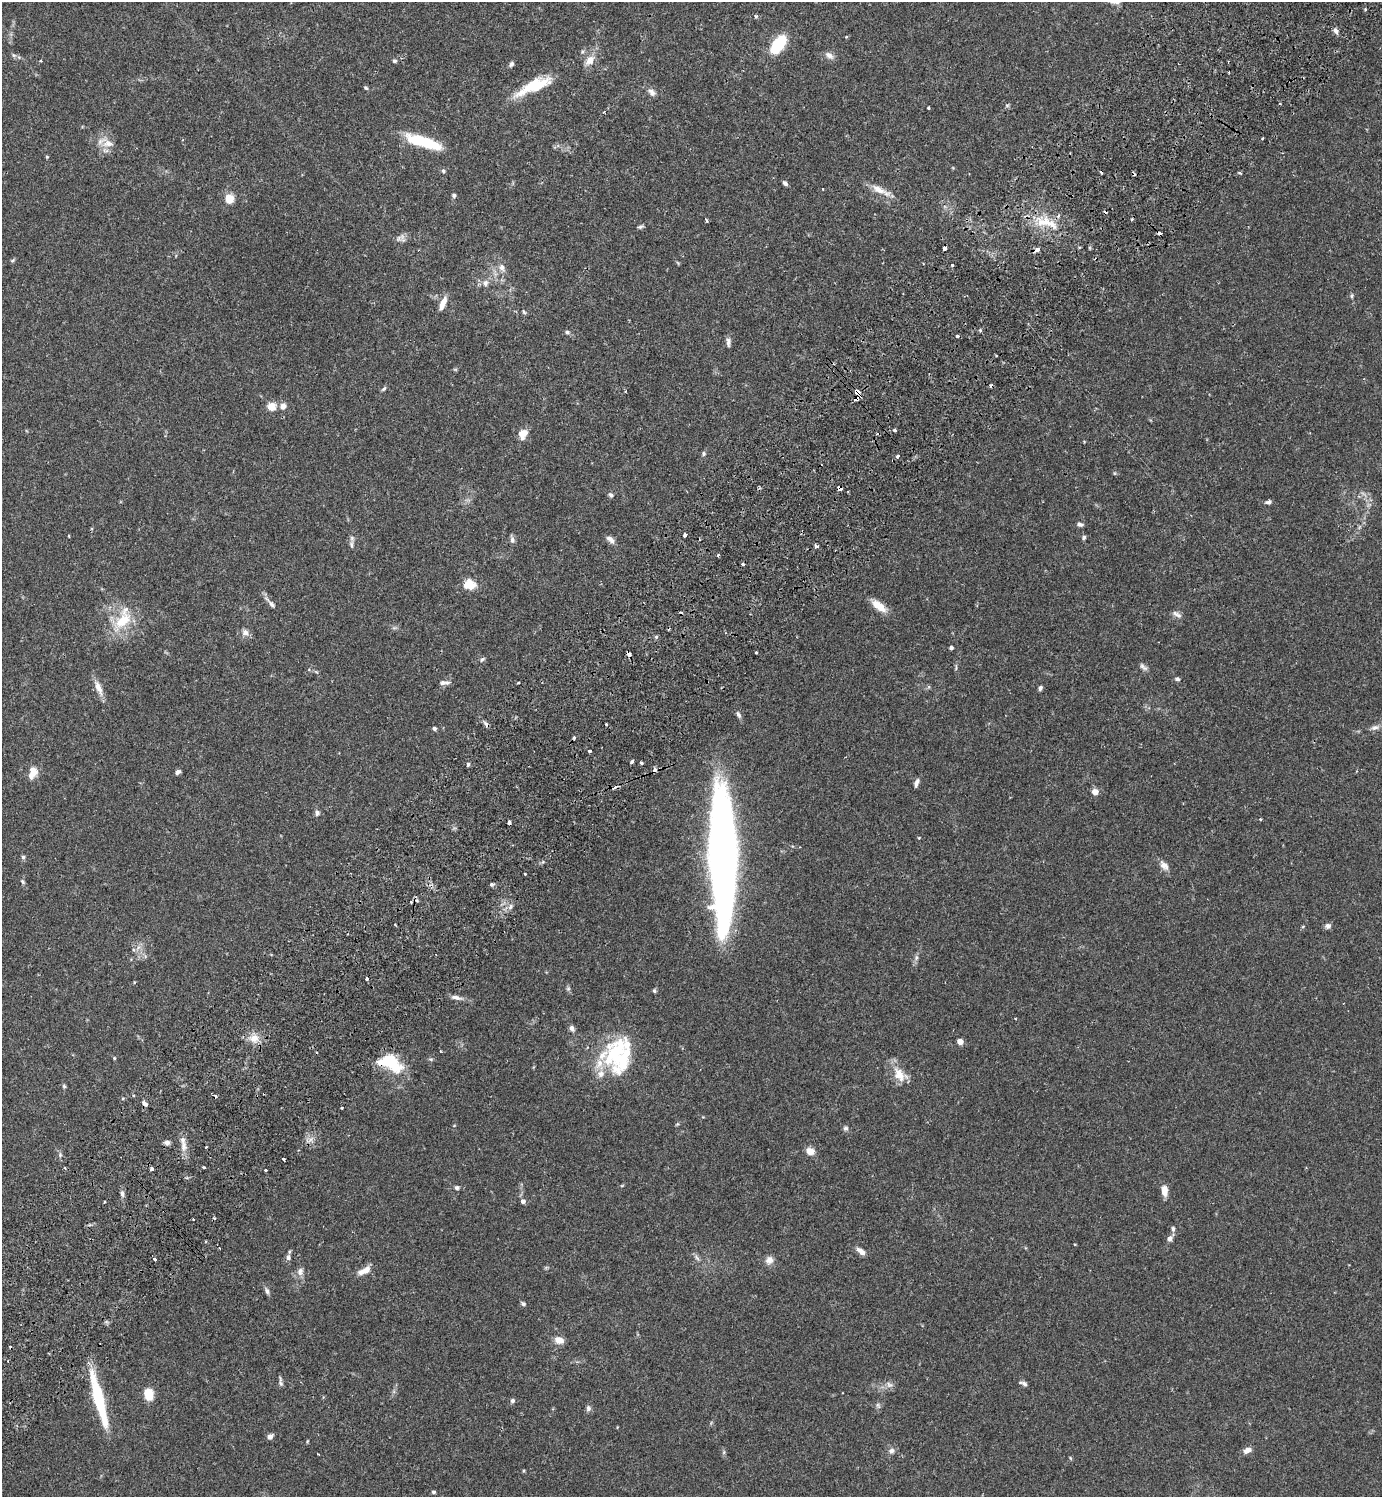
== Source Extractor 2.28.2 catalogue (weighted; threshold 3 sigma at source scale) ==
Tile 10 of 4 x 4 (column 2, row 3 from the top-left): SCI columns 1724-3103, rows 1539-3033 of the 6066 x 6070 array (HDU 1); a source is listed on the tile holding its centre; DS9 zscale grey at full resolution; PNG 1384 x 1499 px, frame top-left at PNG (2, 2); no overlay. Shown black and unused: <1% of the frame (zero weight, under 2 of 3 exposures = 3% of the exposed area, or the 3 px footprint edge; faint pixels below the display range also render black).
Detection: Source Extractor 2.28.2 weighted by HDU 2 'WHT'; one run over the whole footprint, this tile lists its part. Background 0.0889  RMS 0.0056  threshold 0.0254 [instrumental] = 3 sigma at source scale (4.5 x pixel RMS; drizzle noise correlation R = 1.50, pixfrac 1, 0.05/0.05 arcsec/px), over >= 5 px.
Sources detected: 213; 1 too faint to see at this stretch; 1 inside a brighter object's white glare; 20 cosmic-ray / hot-pixel residue — not listed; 8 inside a brighter listed object's ellipse — not listed separately; the other 183 listed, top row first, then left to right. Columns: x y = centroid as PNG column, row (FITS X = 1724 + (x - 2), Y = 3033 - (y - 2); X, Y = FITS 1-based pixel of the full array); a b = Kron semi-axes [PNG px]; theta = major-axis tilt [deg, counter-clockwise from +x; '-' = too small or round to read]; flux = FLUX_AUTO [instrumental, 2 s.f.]
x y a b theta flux
1365 9 5 3 - 0.56
755 16 5 4 - 0.94
1336 31 9 5 -63 1.9
846 37 4 3 - 0.64
778 45 22 11 54 21
14 55 6 5 - 1.1
829 55 13 7 -35 2.7
590 60 15 10 48 5.6
41 61 3 2 - 0.43
394 61 5 4 - 1.1
511 64 6 5 - 1.4
534 86 45 13 25 21
366 88 6 4 -32 0.83
652 92 11 8 -47 2.6
1007 105 6 4 -18 0.79
928 108 3 3 - 0.86
604 112 3 3 - 0.78
1262 138 3 2 - 0.62
425 142 38 10 -17 29
108 143 19 10 6 6.1
47 157 5 4 - 0.55
443 171 6 5 - 0.99
785 183 6 4 -45 1.4
822 189 2 2 - 0.48
880 190 30 8 -27 6.7
454 195 5 5 - 1.2
229 199 13 11 -80 5.8
706 221 6 3 -79 0.67
1044 222 25 15 -2 15
640 227 8 5 23 1.1
402 237 16 6 -82 2.2
944 248 4 3 - 4.9
1037 250 5 4 - 3
12 260 7 4 37 0.83
678 263 6 4 -47 0.58
952 265 3 3 - 2.1
502 268 12 8 -65 3.3
485 283 9 8 - 2.6
1352 296 6 5 - 0.91
443 303 16 6 68 5.3
524 312 7 4 -54 0.76
980 330 3 3 - 1.5
567 332 7 5 -23 1.2
728 342 12 6 -83 2
996 355 3 2 - 0.74
455 369 6 4 -18 0.6
384 389 8 4 44 0.97
625 391 3 3 - 0.56
857 392 6 3 -47 18
856 399 4 4 - 3.6
272 406 11 9 6 5.5
283 406 10 8 28 2.8
894 430 4 3 - 1.3
523 434 11 9 63 6.2
1084 442 4 3 - 0.42
704 454 6 5 - 0.98
897 456 4 3 - 2.5
1114 473 6 4 -90 0.65
840 489 4 4 - 4.9
611 495 7 6 - 1.4
1268 502 9 5 5 1.4
1080 524 8 5 -9 1.7
685 535 4 3 - 2.1
69 536 3 2 - 0.6
1084 537 6 5 - 0.97
512 539 11 5 -75 1.8
610 539 12 7 -40 2.6
351 544 12 6 -89 1.9
816 546 4 3 - 1.7
718 555 5 3 - 0.68
470 584 14 12 -22 8.9
271 604 13 6 -47 2.3
879 606 20 8 -37 8.1
1177 614 14 6 -32 2.2
123 621 36 17 42 19
245 633 11 9 -27 2.9
656 637 6 5 - 0.93
951 648 4 3 - 1.5
756 652 3 3 - 1.1
629 654 4 3 - 4.7
482 659 8 5 37 1.2
1143 667 12 5 -40 1.9
956 668 11 3 81 0.89
316 672 6 4 -20 0.74
1178 679 7 5 -22 1.4
444 683 14 6 1 2.2
518 683 3 2 - 0.75
98 688 24 7 -67 5
1040 688 5 4 - 1.5
738 715 10 5 -62 1.6
606 724 3 3 - 0.83
1375 727 12 7 14 2.6
434 728 5 4 - 1.1
575 737 3 3 - 1.6
589 751 4 3 - 1.9
632 761 4 3 - 2.7
641 763 3 3 - 0.95
468 764 5 4 - 1
178 772 6 5 - 1.7
31 776 22 9 52 3.9
916 783 10 4 69 2.2
1095 792 4 4 - 8.2
317 813 7 6 - 1.8
1260 819 4 3 - 0.59
509 823 4 4 - 4.3
919 838 4 3 - 0.44
722 855 117 20 -89 470
23 857 6 5 - 1.1
1164 865 14 8 -49 3.9
525 874 3 2 - 1.3
23 882 8 5 -55 1
491 884 5 5 - 1
411 902 4 4 - 0.77
510 907 8 3 71 1.2
395 925 3 2 - 0.51
1328 926 7 6 - 2
916 958 8 6 75 1.7
367 978 3 3 - 1
134 982 4 3 - 0.45
568 989 6 5 - 0.96
654 991 5 5 - 0.93
457 998 17 5 -12 3
572 1028 8 6 -64 1.9
254 1038 11 10 - 6.5
960 1042 4 4 - 8
615 1054 50 24 58 38
114 1058 4 4 - 0.57
431 1059 6 5 - 0.85
390 1063 30 16 -23 23
900 1075 23 15 -48 9.2
64 1086 6 5 - 0.8
145 1104 8 5 -47 1.6
342 1108 3 2 - 0.53
454 1126 5 3 - 0.39
845 1128 7 7 - 1.4
167 1142 6 5 - 2.2
184 1146 14 8 -88 4.5
206 1147 3 3 - 0.71
810 1151 9 8 - 4.8
60 1155 7 5 -72 1.2
283 1159 3 3 - 2
203 1167 3 2 - 0.82
65 1168 4 2 - 0.48
152 1169 4 4 - 1.7
266 1170 3 3 - 1.1
622 1185 6 3 19 0.53
457 1187 6 5 - 1.1
1164 1191 12 7 -86 5.1
122 1194 9 5 -81 1.7
523 1201 4 4 - 2.5
105 1202 3 2 - 1.2
193 1219 2 2 - 0.74
1173 1229 7 5 -89 1.2
1170 1238 9 6 51 2.6
1075 1244 4 2 - 0.43
861 1251 11 6 -41 3.6
288 1257 7 7 - 1.8
697 1258 12 4 -54 1.6
155 1259 4 3 - 3.5
769 1260 11 9 57 3.4
546 1267 7 4 19 0.71
300 1271 12 9 76 3
365 1271 17 7 26 5.3
267 1291 11 5 -62 1.7
523 1304 7 5 -25 1.1
559 1340 12 9 -16 4.5
8 1361 3 2 - 0.52
280 1383 9 6 -69 1.4
1024 1383 10 5 -21 1.7
890 1385 11 7 -15 2.5
149 1394 10 7 -79 13
99 1399 61 10 -75 37
512 1401 6 5 - 1.4
878 1405 8 5 -54 1.2
588 1408 8 6 79 1.7
270 1436 6 5 - 1.9
1248 1450 9 6 23 3.5
892 1451 9 7 26 2.2
724 1452 6 4 72 0.88
318 1454 3 2 - 0.36
1070 1458 5 3 - 0.56
523 1471 5 3 - 0.55
433 1492 5 4 - 0.98
Overlapping masked pixels (flux is a lower limit): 9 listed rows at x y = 1044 222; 1037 250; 857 392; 856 399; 840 489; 629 654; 509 823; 390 1063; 145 1104